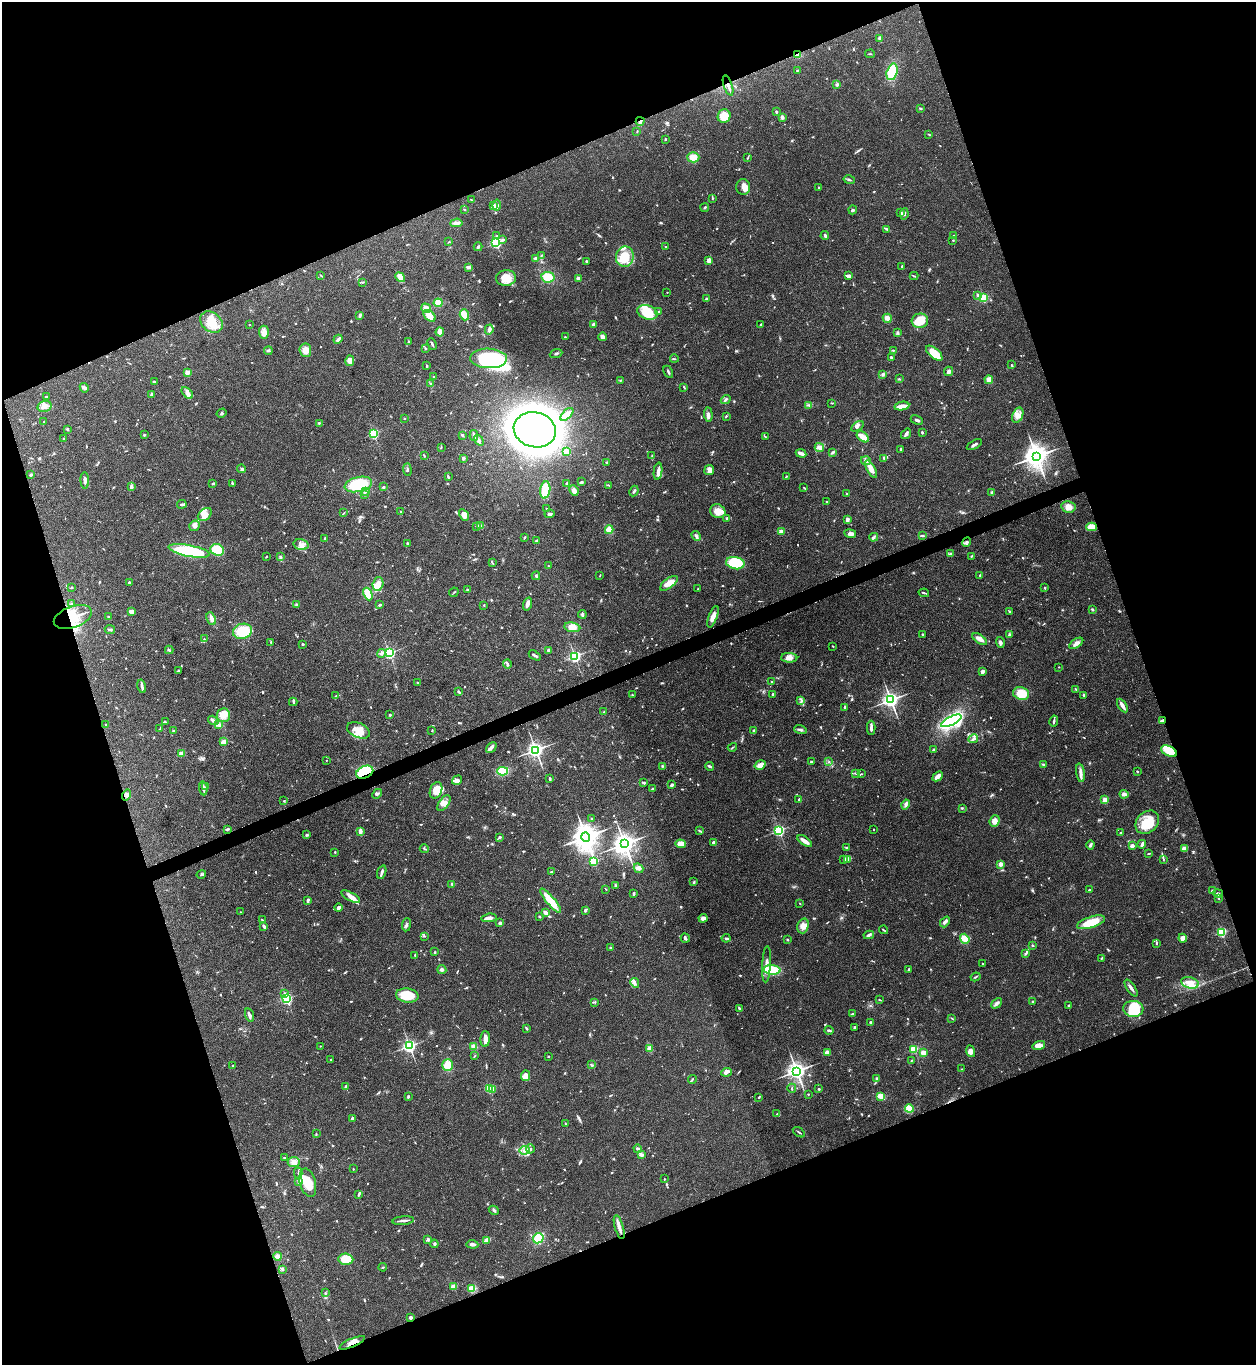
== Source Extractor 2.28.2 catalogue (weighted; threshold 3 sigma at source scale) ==
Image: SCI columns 279-5291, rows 2-5453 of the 5443 x 5458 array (HDU 1 of 3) = the unmasked area's bounding box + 8 px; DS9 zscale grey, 4 x 4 block average (1 PNG px = mean of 4 x 4 image px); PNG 1258 x 1367 px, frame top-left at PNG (2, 2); each listed source drawn as its Kron ellipse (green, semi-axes under 4 px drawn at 4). Shown black and unused: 41% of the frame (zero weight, under 3 of 4 exposures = <1% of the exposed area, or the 3 px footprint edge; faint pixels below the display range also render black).
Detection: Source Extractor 2.28.2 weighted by HDU 2 'WHT'. Background 0.062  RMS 0.0052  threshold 0.0232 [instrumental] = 3 sigma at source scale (4.5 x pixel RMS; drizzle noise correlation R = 1.50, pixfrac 1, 0.05/0.05 arcsec/px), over >= 5 px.
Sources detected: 980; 2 too faint to see at this stretch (4 x 4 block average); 3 inside a brighter object's white glare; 3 cosmic-ray / hot-pixel residue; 2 long thin detections or spike segments (spike, bleed or trail) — neither listed nor drawn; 18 coinciding with a brighter row at this scale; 54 inside a brighter listed object's ellipse — not listed separately; of the other 898, all 500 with FLUX_AUTO >= 2.07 (the completeness limit of this list) listed and drawn (398 fainter detections not listed), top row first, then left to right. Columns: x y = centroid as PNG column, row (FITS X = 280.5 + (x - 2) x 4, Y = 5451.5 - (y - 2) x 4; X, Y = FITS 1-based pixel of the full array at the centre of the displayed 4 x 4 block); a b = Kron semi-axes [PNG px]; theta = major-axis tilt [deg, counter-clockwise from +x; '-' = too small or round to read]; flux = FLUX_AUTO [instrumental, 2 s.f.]
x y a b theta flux
880 38 3 3 - 8.1
870 54 5 2 - 2.2
797 55 3 2 - 26
797 70 2 2 - 2.1
892 72 8 5 75 84
837 84 3 3 - 5.4
728 85 10 2 -71 10
920 108 3 2 - 2.5
776 112 2 2 - 5.5
724 116 7 6 - 49
782 117 4 3 - 7.1
640 121 4 2 - 4.1
637 131 2 2 - 2.6
929 134 3 2 - 2.5
665 140 3 2 - 2.2
693 157 6 5 - 29
748 158 4 2 - 2.7
849 180 6 2 -14 4.8
743 187 8 7 - 16
819 188 2 2 - 3
712 198 4 2 - 2.5
471 200 3 2 - 2.5
497 205 5 3 - 8.1
494 206 4 3 - 6.9
705 208 4 2 - 2.9
465 209 3 2 - 2.2
853 210 4 2 - 4.2
901 213 3 2 - 4.1
904 214 6 3 81 7.9
456 223 6 3 5 14
887 229 4 2 - 3.3
497 236 3 2 - 3
825 236 4 2 - 5.1
953 236 3 2 - 4.1
503 240 2 2 - 13
953 240 2 2 - 2.2
449 242 3 2 - 2.2
496 243 2 2 - 510
666 246 2 2 - 2.4
478 247 4 3 - 4.6
542 255 4 2 - 2.1
625 257 10 9 - 69
535 258 3 2 - 5.9
709 260 3 3 - 14
586 261 2 2 - 2.6
468 267 4 3 - 7.2
902 267 3 2 - 4.2
321 275 3 2 - 2.1
849 276 3 2 - 17
914 276 4 2 - 3.2
400 277 5 3 - 11
548 277 6 5 - 45
506 278 10 8 9 43
578 278 3 2 - 8.8
362 282 3 2 - 2.8
667 292 2 2 - 3.4
978 295 4 2 - 4.3
984 298 2 2 - 260
706 299 2 2 - 24
438 303 4 3 - 29
426 308 5 4 - 14
648 312 10 7 -21 76
659 312 4 2 - 3.5
360 315 4 2 - 6.8
464 315 5 4 - 30
430 316 7 4 -41 33
887 318 5 3 - 20
920 321 8 7 - 66
211 322 12 9 -39 52
594 324 2 2 - 46
761 324 3 2 - 3.5
249 325 2 2 - 3.5
489 329 5 3 - 8.1
264 332 6 5 - 15
440 332 4 3 - 24
897 333 3 3 - 4.8
565 337 2 2 - 3.2
602 337 4 3 - 10
338 339 5 2 - 8.7
408 341 3 2 - 2.2
432 344 6 2 -64 4.5
425 348 2 2 - 2.4
305 350 7 6 - 25
893 350 2 2 - 2.6
268 351 4 2 - 3.4
934 353 10 5 -40 66
556 354 6 2 20 4.5
891 357 2 2 - 4.5
489 358 18 9 -2 350
674 359 4 2 - 2.9
350 361 5 4 - 14
1012 365 4 2 - 2.9
427 366 2 2 - 2.3
949 371 5 3 - 9.6
187 372 2 2 - 71
668 372 6 2 -62 5.1
883 374 3 3 - 4.2
434 376 2 2 - 2.1
899 379 2 2 - 3.4
620 380 3 2 - 2.2
989 380 4 3 - 19
154 382 3 2 - 6.8
431 383 2 2 - 2.1
684 387 4 2 - 2.3
84 388 5 3 - 7.4
187 393 7 4 -47 12
152 394 2 2 - 38
46 397 3 2 - 3.1
726 400 5 2 - 5.8
832 403 3 2 - 2.1
809 405 4 2 - 4.1
44 406 7 5 16 17
902 406 7 3 10 28
221 413 5 3 - 4.3
567 414 8 3 44 35
708 415 7 3 -87 13
1018 415 8 5 67 19
726 416 3 2 - 2.7
404 418 2 2 - 2.1
917 420 6 2 -28 5.4
44 422 2 2 - 2.2
319 423 3 2 - 4
857 426 7 3 31 9.4
67 430 4 2 - 2.4
535 430 21 17 -14 2900
922 432 3 2 - 3.5
373 433 2 2 - 390
906 434 6 2 54 10
144 435 3 2 - 3.8
462 435 3 2 - 5.4
474 436 5 2 - 4.9
765 436 3 2 - 2.4
863 437 7 4 -36 26
64 439 2 2 - 9.9
479 440 6 3 -53 7.6
974 445 8 2 28 7.9
441 447 3 2 - 2.1
819 447 5 3 - 15
901 449 3 2 - 2.9
567 452 4 3 - 18
832 452 4 2 - 4
801 453 5 2 - 21
652 455 3 2 - 2.9
424 456 3 2 - 2.4
1036 456 4 4 - 3700
463 458 3 2 - 6.9
884 458 3 2 - 2.9
866 461 5 2 - 4.3
607 462 3 2 - 3.1
242 469 4 2 - 4.4
871 469 10 3 -60 27
407 470 6 2 -85 4.9
709 470 5 5 - 11
658 471 8 3 83 17
31 474 2 2 - 18
786 476 3 2 - 2.4
448 477 3 2 - 4.3
85 480 8 2 -88 11
582 482 3 2 - 2.9
213 483 2 2 - 4.1
232 483 3 2 - 2.9
567 483 3 2 - 2.5
358 484 14 7 13 170
609 485 2 2 - 2.2
131 486 4 2 - 7.7
383 487 2 2 - 16
804 488 3 2 - 2.3
545 490 9 5 83 81
366 491 2 2 - 5.4
574 491 5 4 - 15
634 491 5 2 - 4.9
991 493 4 2 - 4.5
365 494 3 2 - 2.3
847 494 2 2 - 8.7
827 502 2 2 - 2.6
182 504 4 2 - 7.9
1068 507 7 5 -12 21
546 509 2 2 - 2.1
718 511 8 6 -30 28
401 512 2 2 - 2.4
344 513 3 2 - 2.4
205 514 8 5 39 24
549 514 5 3 - 6.1
464 515 6 4 -60 19
727 518 2 2 - 14
847 520 4 3 - 8.8
195 526 5 5 - 11
477 526 3 2 - 2.4
480 526 3 2 - 3.1
1092 527 5 4 - 48
609 530 4 4 - 24
781 531 2 2 - 78
850 534 6 3 -9 12
696 536 5 3 - 6.4
923 536 3 2 - 3.1
524 537 3 2 - 3
874 537 4 2 - 4.6
325 538 2 2 - 7.2
536 541 3 2 - 3.6
966 542 5 3 - 6.5
407 543 2 2 - 5.5
301 544 7 5 -15 16
217 550 7 5 -20 150
189 551 21 5 -11 200
950 554 4 3 - 4.7
266 556 2 2 - 3.2
971 556 3 2 - 2.6
280 557 4 2 - 2.7
492 563 3 2 - 2.3
735 563 9 6 -10 130
548 566 2 2 - 2.5
600 575 3 2 - 2.1
980 575 2 2 - 2.5
536 576 4 2 - 3.8
129 583 2 2 - 6.6
669 583 10 5 37 28
378 584 7 5 74 32
71 588 3 2 - 2.5
1045 588 3 2 - 2.4
698 589 2 2 - 2.1
467 590 3 2 - 2.4
454 592 5 2 - 2.7
924 593 5 2 - 4.2
368 594 6 4 -67 54
72 603 2 2 - 2.4
527 604 7 3 73 15
296 605 3 2 - 3.8
380 605 3 2 - 6.1
484 605 2 2 - 2.3
1092 609 3 2 - 3.9
131 612 4 3 - 14
1010 612 2 2 - 4.1
582 614 4 2 - 7.1
73 617 20 10 20 86
108 617 2 2 - 3
713 617 11 3 70 21
211 619 7 3 -66 15
572 627 8 5 -8 29
110 630 5 2 - 4.3
242 631 9 7 16 99
923 634 3 2 - 3.3
1009 634 3 3 - 4.5
204 639 2 2 - 2.4
980 639 8 3 -32 19
271 642 2 2 - 3.3
1000 642 5 3 - 7.8
1076 643 8 3 35 15
303 644 2 2 - 3.4
833 646 2 2 - 3.1
169 650 4 2 - 5
548 650 3 2 - 5.1
381 653 4 3 - 7.9
389 653 2 2 - 620
535 655 6 2 -33 7.7
575 656 2 2 - 650
789 658 8 5 -2 17
507 664 4 2 - 4.8
1059 667 2 2 - 3
178 671 3 2 - 2.4
982 672 3 3 - 9.9
772 682 3 2 - 2.5
418 683 3 2 - 2.2
142 686 7 3 -76 8.8
1076 689 3 2 - 3.3
459 692 3 2 - 4.2
1021 693 8 6 -15 67
773 694 2 2 - 5.6
632 695 2 2 - 2.1
1084 695 4 2 - 4.5
336 696 3 2 - 2.4
801 700 4 2 - 4.5
891 700 3 3 - 1500
293 702 4 2 - 3.3
1122 705 7 3 -57 16
845 707 3 2 - 3
604 712 2 2 - 2.4
224 715 7 6 - 30
390 715 3 2 - 3.9
213 720 5 3 - 6.3
1162 720 3 2 - 3.9
951 721 11 4 26 420
1054 721 5 2 - 4.6
165 722 3 2 - 2.4
105 724 2 2 - 2.2
218 725 3 3 - 6.1
871 728 7 2 -89 13
160 729 2 2 - 2.9
358 730 12 7 -24 34
432 730 3 2 - 2.4
754 730 4 2 - 3.9
800 730 6 2 -17 6.6
173 731 2 2 - 6.1
973 739 5 2 - 7.2
224 741 4 3 - 15
491 747 6 3 45 11
732 747 5 2 - 2.6
536 750 2 2 - 1400
934 750 4 3 - 5.8
1169 751 8 5 -28 110
181 754 2 2 - 68
326 760 2 2 - 3.1
811 761 2 2 - 2.6
829 762 2 2 - 2.4
1043 764 3 3 - 3.8
760 765 6 4 32 21
662 766 3 2 - 3.1
710 766 5 2 - 5.7
503 771 5 4 - 62
1137 771 2 2 - 6.3
365 772 9 6 24 140
855 773 3 2 - 2.1
1080 773 9 3 -81 14
861 774 3 2 - 2.5
938 776 6 4 42 18
550 779 3 2 - 4.7
457 780 5 4 - 11
644 783 3 2 - 4.2
672 785 2 2 - 26
206 787 3 2 - 2.8
203 788 7 2 -83 8.6
653 789 2 2 - 23
436 790 8 6 69 55
377 794 5 2 - 5.1
1124 794 4 3 - 11
127 795 5 3 - 7.4
799 799 2 2 - 3.1
1105 800 2 2 - 110
284 801 2 2 - 2.2
444 803 9 5 54 16
906 804 5 3 - 7.9
962 808 2 2 - 2.3
592 818 2 2 - 2.3
995 821 6 5 - 20
1147 822 13 10 44 72
227 829 3 2 - 4
874 829 2 2 - 2.1
779 830 2 2 - 570
360 831 4 2 - 17
700 831 4 2 - 2.9
1121 833 2 2 - 4.2
307 835 3 2 - 4.2
500 837 3 2 - 3
586 837 4 4 - 4800
805 841 8 3 -36 24
713 842 2 2 - 8.7
624 844 4 3 - 2900
681 844 5 4 - 29
1142 844 4 2 - 7.3
1090 845 4 2 - 7.4
1132 846 2 2 - 56
846 847 3 2 - 3.4
424 849 4 2 - 3.5
1184 849 4 3 - 16
335 852 3 2 - 2.4
1149 853 3 2 - 2.4
844 859 2 2 - 2.9
848 859 4 3 - 14
1163 859 3 2 - 2.5
593 861 2 2 - 240
1001 864 2 2 - 59
638 868 5 4 - 11
552 871 4 2 - 3.2
382 872 7 2 71 8.9
201 874 5 2 - 4
694 882 3 2 - 2.7
452 884 3 2 - 2.7
616 885 4 2 - 4
606 889 3 2 - 2.1
1089 890 3 2 - 4.8
1212 891 2 2 - 7
1218 893 5 3 - 5.4
634 894 3 2 - 6.4
351 897 10 4 -29 23
1219 898 2 2 - 2.1
308 900 4 2 - 6.2
551 901 15 4 -50 87
800 904 2 2 - 2.1
339 908 4 3 - 8
585 910 2 2 - 9.7
240 912 2 2 - 2.6
545 912 3 3 - 14
540 917 3 2 - 2.6
489 918 7 3 6 13
703 918 4 3 - 15
262 920 3 2 - 2.7
945 922 6 3 49 11
1091 922 14 5 18 73
500 923 2 2 - 24
406 925 6 2 83 5.3
264 926 3 2 - 9.9
803 926 7 5 73 20
883 930 4 2 - 2.9
1222 932 2 2 - 320
869 935 5 3 - 5.8
424 936 2 2 - 2.4
685 938 5 2 - 7
726 938 4 2 - 5.1
1183 938 4 3 - 18
965 939 5 3 - 50
787 940 2 2 - 13
1157 943 3 2 - 3
1033 945 2 2 - 4.5
610 947 2 2 - 8.8
435 952 2 2 - 2.2
1026 953 3 2 - 3.9
415 955 3 2 - 2.8
1101 959 3 2 - 2.8
982 963 2 2 - 2.3
767 964 18 3 87 23
442 970 4 3 - 8
772 970 8 5 -3 84
909 970 3 3 - 3.9
976 977 5 2 - 3.2
635 983 5 3 - 6.6
1190 983 9 5 -17 27
1131 988 10 2 -56 12
285 994 2 2 - 7.1
407 995 11 7 -8 70
286 999 2 2 - 510
880 1000 3 2 - 2.3
1033 1001 3 2 - 3.9
595 1002 2 2 - 2.4
997 1003 6 3 45 8.4
1069 1006 3 2 - 8.3
739 1008 4 2 - 4
1133 1009 10 8 -5 120
852 1014 3 2 - 2.2
249 1015 7 2 -74 10
952 1018 4 2 - 2.5
871 1022 2 2 - 4.5
855 1027 3 3 - 3.8
526 1028 3 2 - 3.5
829 1030 4 2 - 6.2
485 1039 8 4 87 19
1039 1045 6 3 16 22
320 1046 2 2 - 2.1
409 1046 2 2 - 940
474 1047 4 3 - 20
650 1048 3 2 - 4.6
914 1049 2 2 - 200
971 1051 6 4 -72 14
827 1053 3 3 - 20
923 1053 3 3 - 28
475 1056 4 2 - 2.1
549 1056 2 2 - 2.3
331 1060 3 2 - 2.9
911 1061 3 2 - 2.5
447 1065 6 5 - 41
592 1065 3 2 - 2.2
233 1066 3 2 - 2.6
962 1069 2 2 - 2.1
797 1071 3 3 - 2100
727 1072 5 3 - 7.8
525 1076 5 4 - 29
692 1079 5 2 - 3.5
877 1079 2 2 - 6.3
346 1086 2 2 - 18
489 1088 2 2 - 200
792 1088 4 2 - 3.1
492 1089 3 3 - 40
819 1089 2 2 - 3.9
808 1094 2 2 - 2.1
881 1096 3 2 - 44
408 1097 3 2 - 4.7
758 1097 3 2 - 2.2
909 1109 4 4 - 46
777 1114 3 2 - 3.1
352 1119 2 2 - 24
565 1124 3 2 - 3.1
799 1132 7 2 -34 4.1
316 1134 3 2 - 2.6
530 1149 4 2 - 4.8
638 1149 4 2 - 7.6
524 1150 5 3 - 8.4
641 1155 4 2 - 12
284 1158 2 2 - 2.9
294 1162 6 5 - 18
353 1169 2 2 - 3.4
298 1173 5 2 - 2.9
664 1179 2 2 - 2.5
299 1181 3 3 - 5.6
308 1183 14 8 -75 56
359 1194 4 2 - 6.4
494 1210 5 2 - 3.4
403 1221 11 2 5 11
619 1227 12 3 -74 20
538 1238 5 5 - 56
428 1239 3 2 - 8.8
487 1240 3 2 - 25
434 1244 4 2 - 4.2
472 1244 6 2 -5 12
277 1256 4 3 - 12
346 1259 7 5 -4 72
383 1267 4 2 - 2.6
283 1270 3 2 - 2.4
453 1286 2 2 - 91
472 1288 4 3 - 48
325 1293 3 2 - 2.7
411 1317 2 2 - 28
352 1343 13 3 23 19
Overlapping masked pixels (flux is a lower limit): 8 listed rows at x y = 797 55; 728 85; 640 121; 73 617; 1162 720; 1169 751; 365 772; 352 1343
Diffuse or blended objects may show on this block-average render without a row.